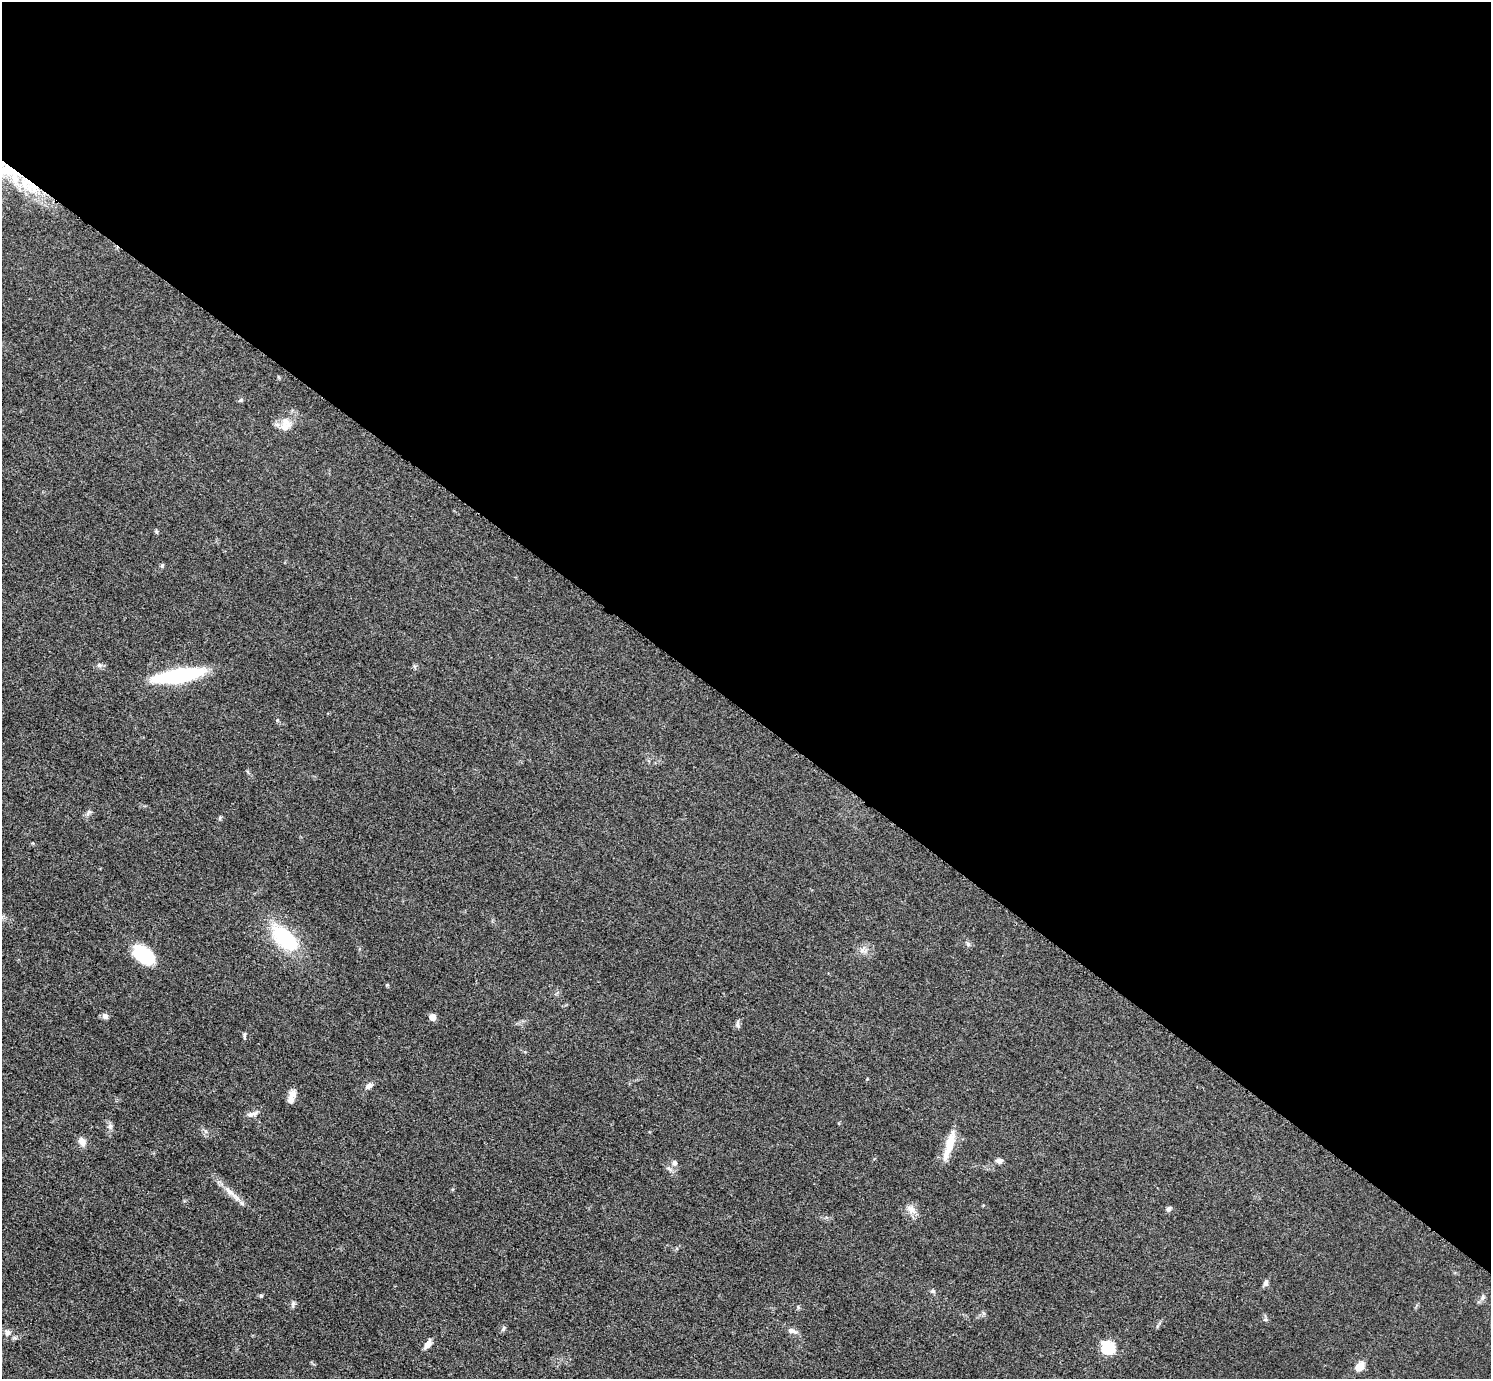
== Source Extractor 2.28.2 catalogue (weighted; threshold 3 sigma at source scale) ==
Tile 3 of 4 x 4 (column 3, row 1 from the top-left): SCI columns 2992-4480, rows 4297-5673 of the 5978 x 5981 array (HDU 1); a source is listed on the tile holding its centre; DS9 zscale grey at full resolution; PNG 1493 x 1381 px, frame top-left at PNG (2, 2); no overlay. Shown black and unused: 52% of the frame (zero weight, under 3 of 5 exposures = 1% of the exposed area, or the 3 px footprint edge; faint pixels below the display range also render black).
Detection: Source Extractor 2.28.2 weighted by HDU 2 'WHT'; one run over the whole footprint, this tile lists its part. Background 0.0533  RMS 0.0058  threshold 0.026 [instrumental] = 3 sigma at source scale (4.5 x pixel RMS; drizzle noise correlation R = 1.50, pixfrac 1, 0.05/0.05 arcsec/px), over >= 5 px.
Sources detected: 44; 2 inside a brighter listed object's ellipse — not listed separately; the other 42 listed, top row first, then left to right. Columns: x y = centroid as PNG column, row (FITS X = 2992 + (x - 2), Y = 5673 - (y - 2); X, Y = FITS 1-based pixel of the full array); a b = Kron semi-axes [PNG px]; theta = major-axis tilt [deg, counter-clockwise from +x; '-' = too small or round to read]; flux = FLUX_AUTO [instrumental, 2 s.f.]
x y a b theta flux
33 186 48 16 -21 32
240 400 7 4 27 0.9
285 424 20 14 74 7.6
156 532 6 4 -70 0.8
162 566 6 5 - 0.85
99 665 7 6 - 1.5
179 675 49 12 10 60
277 720 5 5 - 0.68
88 813 10 4 39 1.4
220 818 6 4 71 0.83
285 938 27 14 -44 48
968 944 7 5 -47 1.2
863 950 11 9 23 3.2
144 955 24 15 -32 29
387 985 5 4 - 0.53
105 1016 7 6 - 2.3
432 1017 5 5 - 8.8
737 1025 10 5 -79 1.4
244 1036 9 4 89 1
369 1086 10 7 37 2.4
291 1097 16 7 73 4.5
251 1114 10 7 30 2.4
110 1126 8 6 88 1.8
82 1142 11 8 -64 3.9
949 1145 40 9 73 12
999 1161 9 6 1 2
674 1163 8 7 - 2
237 1198 15 6 -45 3.7
911 1209 15 9 -43 4.2
1169 1209 8 5 44 1.3
1266 1283 9 6 71 1.7
933 1291 6 5 - 1.1
261 1295 5 5 - 0.76
1483 1297 8 5 73 1.5
293 1304 9 5 82 1.4
798 1307 6 4 -47 0.79
503 1329 9 4 64 1.1
792 1331 13 6 -20 2.9
7 1332 8 7 - 2.6
428 1344 13 6 54 3.3
1108 1347 6 6 - 71
1359 1367 10 7 48 6.7
Overlapping masked pixels (flux is a lower limit): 1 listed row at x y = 33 186